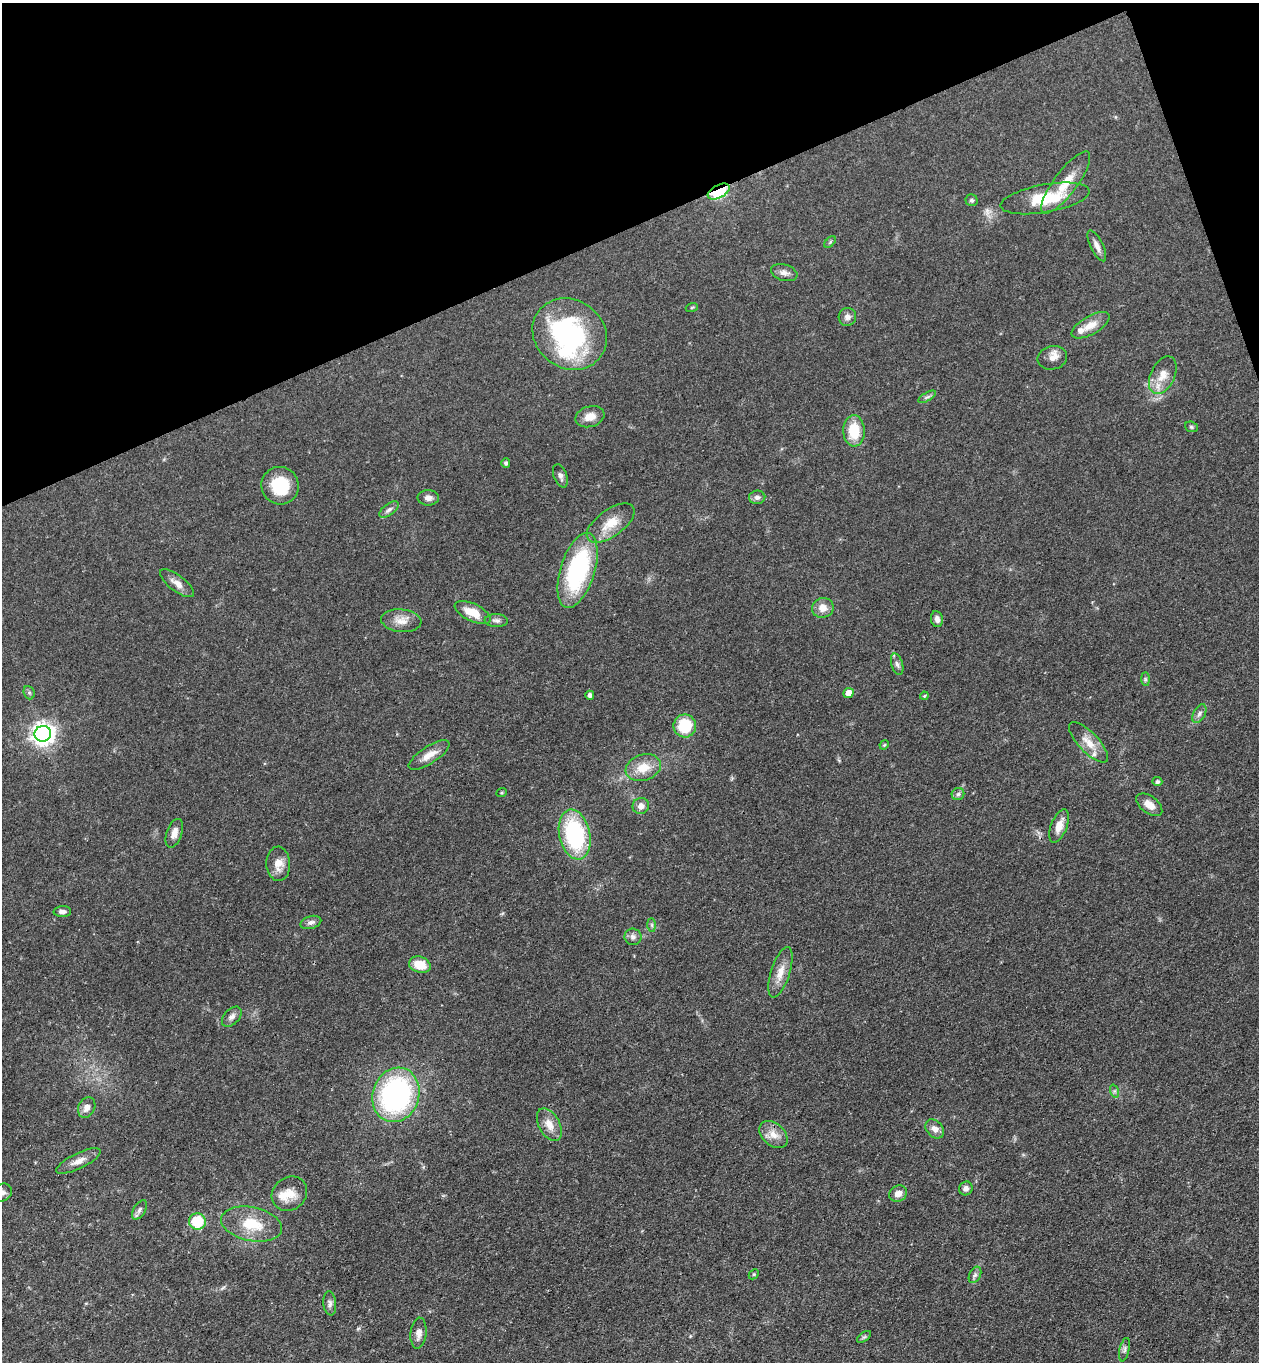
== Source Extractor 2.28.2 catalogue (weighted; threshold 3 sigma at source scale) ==
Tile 3 of 4 x 4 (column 3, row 1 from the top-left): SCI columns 2817-4073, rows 4134-5493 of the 5504 x 5548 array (HDU 1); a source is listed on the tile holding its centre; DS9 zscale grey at full resolution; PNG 1261 x 1364 px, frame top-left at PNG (2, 3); each listed source drawn as its Kron ellipse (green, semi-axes under 4 px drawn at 4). Shown black and unused: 18% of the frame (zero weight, under 3 of 4 exposures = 5% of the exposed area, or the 3 px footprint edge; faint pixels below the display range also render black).
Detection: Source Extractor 2.28.2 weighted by HDU 2 'WHT'; one run over the whole footprint, this tile lists its part. Background 0.0705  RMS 0.0058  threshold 0.0259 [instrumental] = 3 sigma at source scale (4.5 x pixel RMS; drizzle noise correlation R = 1.50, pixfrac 1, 0.05/0.05 arcsec/px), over >= 5 px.
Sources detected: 84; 1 inside a brighter object's white glare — neither listed nor drawn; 3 inside a brighter listed object's ellipse — not listed separately; the other 80 listed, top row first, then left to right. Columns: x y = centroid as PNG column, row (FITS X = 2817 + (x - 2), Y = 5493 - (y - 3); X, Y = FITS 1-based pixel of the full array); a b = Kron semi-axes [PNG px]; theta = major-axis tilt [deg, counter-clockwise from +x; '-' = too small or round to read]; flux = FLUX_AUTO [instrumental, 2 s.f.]
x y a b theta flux
1066 182 38 11 53 13
719 192 12 6 27 48
1045 198 45 14 10 23
971 200 6 6 - 1.3
830 242 7 4 46 0.88
1097 246 17 6 -64 3.6
784 273 13 8 -16 3
692 307 6 4 20 0.64
847 317 9 8 - 2.7
1091 325 21 9 29 7
570 334 39 34 -36 90
1052 358 15 11 12 4.8
1163 375 20 12 65 8.4
927 397 10 4 30 1.3
590 417 15 10 17 6.4
1191 427 7 5 -22 0.94
854 431 16 10 -88 16
506 463 5 4 - 1.6
560 476 12 6 -69 2.1
280 486 19 18 - 22
757 497 8 6 3 2
428 498 10 7 0 2.9
389 510 11 5 37 2.2
611 523 28 13 36 12
578 570 39 17 73 70
177 583 20 8 -37 4.8
823 608 11 10 - 5.2
473 612 19 8 -26 10
937 619 8 6 -80 2.5
496 620 12 6 -3 2.2
401 621 20 11 -6 6.5
897 664 11 5 -73 1.9
1145 679 7 4 -89 1.1
29 693 7 5 -69 1.1
848 693 5 5 - 5.5
590 695 4 4 - 2
924 696 4 4 - 0.65
1199 714 10 6 61 2
685 726 11 11 - 21
43 734 8 8 - 400
1089 742 26 10 -46 8.2
884 745 5 4 - 0.57
429 755 23 8 33 6.5
643 768 18 13 19 11
1157 782 5 4 - 1.4
502 792 5 3 - 0.58
958 794 6 6 - 1.3
1149 805 15 8 -37 5.6
641 806 8 8 - 3.6
1059 826 17 8 69 6.1
174 833 15 7 71 4
575 834 25 15 -78 60
278 864 17 12 -87 6.7
62 912 9 5 2 2.5
311 922 10 6 17 2.2
652 925 7 4 -89 0.98
633 937 8 8 - 2.4
420 965 11 8 -19 11
780 972 26 9 72 7.9
232 1017 12 7 46 2.6
1114 1091 7 4 -72 0.99
396 1095 28 23 71 120
87 1107 10 8 63 3.8
549 1125 18 10 -61 6.7
935 1129 11 8 -47 3.7
773 1135 16 11 -42 6.3
78 1161 24 7 26 5.4
966 1188 7 6 - 2.4
2 1193 10 8 40 2.5
289 1194 19 16 40 8.6
898 1194 9 8 - 4.1
139 1210 11 6 58 1.9
197 1222 8 8 - 22
251 1224 31 17 -12 18
754 1274 6 4 45 0.73
975 1275 9 5 64 1.7
330 1303 12 6 -83 2.2
418 1333 15 8 85 4.6
864 1337 8 4 36 1
1124 1350 12 5 78 1.8
Overlapping masked pixels (flux is a lower limit): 1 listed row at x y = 719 192
Isophote crosses this tile's border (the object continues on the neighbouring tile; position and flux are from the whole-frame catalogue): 1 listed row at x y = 2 1193